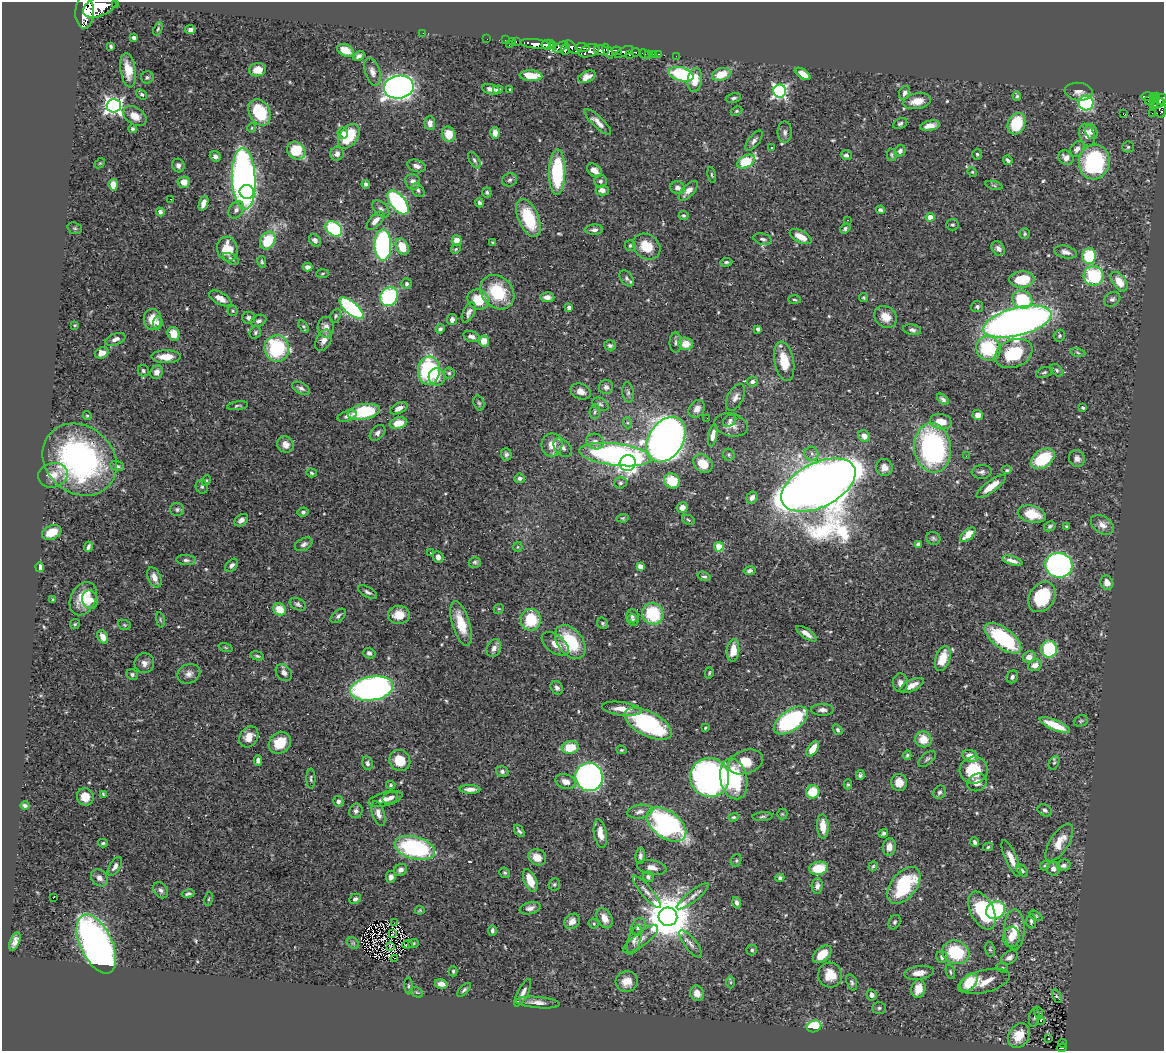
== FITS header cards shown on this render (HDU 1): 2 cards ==
NAXIS1  =                 1162
NAXIS2  =                 1049

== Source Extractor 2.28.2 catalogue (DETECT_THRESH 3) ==
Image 1162 x 1049 px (HDU 1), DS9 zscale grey, 1 PNG px = 1 image px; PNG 1166 x 1053 px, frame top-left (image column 1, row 1049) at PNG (2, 2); each listed source drawn as its Kron ellipse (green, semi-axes under 4 px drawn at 4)
Background 0.831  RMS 0.03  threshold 0.0895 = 3 sigma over >= 5 px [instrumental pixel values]
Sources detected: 551; of the 551, the 500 brightest by FLUX_AUTO listed and drawn (51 fainter detections omitted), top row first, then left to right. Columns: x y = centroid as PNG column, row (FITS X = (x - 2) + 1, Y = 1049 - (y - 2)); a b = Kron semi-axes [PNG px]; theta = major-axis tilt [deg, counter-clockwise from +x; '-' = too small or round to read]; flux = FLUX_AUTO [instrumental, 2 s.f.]
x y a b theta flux
115 4 3 3 - 65
100 6 18 9 23 2900
85 12 16 9 89 3700
158 29 7 4 68 3
190 30 5 4 - 7
423 33 2 2 - 5
134 37 4 3 - 6.1
487 39 2 2 - 6.1
505 40 3 2 - 17
512 41 4 3 - 17
516 41 3 2 - 23
535 44 15 4 -6 840
509 45 3 2 - 37
548 45 6 5 - 530
553 45 3 3 - 200
111 46 4 3 - 3.6
561 47 8 4 30 250
572 47 8 4 -47 530
582 47 7 4 -2 250
566 49 6 4 67 230
345 50 9 5 -24 34
602 50 8 5 -9 1100
589 51 10 6 21 580
608 51 8 4 -60 580
617 51 5 4 - 440
624 52 10 4 25 490
636 52 4 3 - 85
644 54 5 4 - 25
653 54 3 2 - 24
658 54 3 2 - 15
629 55 3 3 - 44
649 55 2 2 - 6.4
359 56 6 3 32 6.1
676 56 2 2 - 6.6
128 70 17 7 -81 29
257 70 8 6 10 29
372 72 14 7 -73 12
681 74 12 7 -16 170
721 74 10 6 19 46
803 74 8 4 -36 18
531 76 11 5 -3 41
147 77 6 6 - 4
587 77 9 5 23 13
695 80 12 7 81 32
399 87 15 11 9 1300
491 89 9 5 -15 9.6
498 90 5 4 - 6.5
510 90 3 3 - 2.6
780 91 6 6 - 490
1078 92 14 9 -5 12
905 93 7 5 66 7.2
142 94 6 4 -37 3.7
1017 96 5 4 - 3.1
1147 96 7 3 1 130
1153 97 4 3 - 94
733 98 8 4 12 4.6
1161 99 6 4 42 170
917 101 14 7 9 24
1148 101 3 2 - 3.8
1154 101 8 3 73 76
1086 103 7 7 - 280
1158 104 7 3 38 240
114 106 7 6 - 770
1160 107 10 6 -79 160
736 111 6 4 26 3.2
259 112 14 10 -62 110
1123 113 3 2 - 17
1152 113 2 2 - 10
135 116 13 8 -34 20
598 122 17 5 -43 14
430 123 7 5 -88 12
900 123 7 5 24 4.6
1016 124 11 8 69 61
930 126 10 5 11 15
252 128 4 4 - 2.3
132 129 4 4 - 4
1091 131 7 6 - 10
785 132 11 7 89 6.8
343 133 5 5 - 6.8
495 133 6 4 89 10
449 134 8 6 -68 33
1087 135 11 7 -71 19
349 136 14 9 54 79
754 141 12 5 53 7.7
772 147 3 3 - 5.5
1128 147 5 5 - 3.4
1077 149 9 6 52 8.4
296 151 10 8 -35 74
900 151 6 5 - 6.7
337 154 7 6 - 9.2
977 154 5 4 - 3.1
846 155 5 5 - 6.4
892 155 6 4 -79 3.4
215 156 6 5 - 6.9
1066 158 8 7 - 11
474 160 9 4 -60 4.8
1008 160 5 3 - 5.1
746 161 9 6 30 87
1094 162 17 15 81 230
100 163 6 4 42 2.6
178 165 7 6 - 7.4
416 166 10 6 -17 9.4
594 170 8 6 -39 13
557 172 23 8 89 160
972 172 5 4 - 2.4
712 175 8 4 -79 3.2
244 179 31 12 -87 1100
510 180 7 6 - 5.5
600 181 6 6 - 4.7
184 182 6 6 - 17
413 182 8 7 - 10
366 184 4 4 - 4.6
113 185 6 4 -85 25
994 185 9 3 -14 3.4
678 188 7 6 - 10
418 190 7 5 -47 4.9
602 190 6 5 - 11
688 191 12 5 47 15
247 192 7 7 - 300
487 192 5 5 - 3.6
171 199 3 2 - 5.7
398 202 14 7 -50 320
204 203 8 4 70 13
479 203 4 4 - 5.4
381 209 10 6 -45 6.8
236 210 9 6 56 8.6
880 210 4 4 - 3.8
160 212 4 4 - 6.9
684 216 5 4 - 3.1
930 217 4 4 - 29
528 218 20 10 -67 110
847 220 3 2 - 2.2
375 221 11 5 46 14
952 225 6 5 - 3.6
75 228 7 5 -20 3.7
334 229 9 6 -36 200
845 229 5 4 - 4.1
594 230 9 5 3 7.6
1025 234 5 5 - 3.5
801 237 12 6 -28 28
763 239 9 5 -16 5.3
315 240 6 5 - 9
457 240 5 5 - 17
268 241 9 7 61 68
493 243 4 3 - 2.6
383 245 16 8 -89 340
630 246 5 5 - 3.4
402 247 8 6 -65 40
647 247 15 12 -35 43
998 248 7 6 - 7.8
227 249 12 10 -77 42
456 249 5 4 - 2.6
1065 252 11 6 -14 9.3
1089 256 8 7 - 100
231 259 8 4 -30 4.8
262 262 6 4 -79 3.2
726 262 6 4 6 3.9
308 267 5 4 - 8.1
323 273 6 3 2 2.6
1094 276 10 10 - 130
627 278 9 6 -54 6.6
1022 280 12 8 4 61
1119 282 11 6 -53 31
406 284 5 5 - 4.5
497 292 19 15 -47 94
389 297 10 8 54 180
547 297 7 5 -3 9.9
220 298 12 6 -29 17
864 298 5 4 - 3.2
1112 299 8 6 34 6.2
478 300 11 10 - 58
794 300 6 3 -2 2.5
1022 300 10 9 - 100
977 307 6 5 - 4.2
351 308 15 6 -40 290
569 308 4 4 - 6.3
232 311 5 5 - 3
469 312 11 5 64 8.9
335 316 7 5 65 3.5
886 317 12 10 -37 26
249 318 6 6 - 7.3
152 319 10 8 -82 35
452 320 5 5 - 8.4
258 321 8 5 24 6.2
1017 322 35 14 14 1900
158 323 6 4 84 6.3
75 325 3 3 - 2.4
304 327 7 4 -55 3.2
326 327 10 8 85 14
440 329 5 4 - 4.2
758 329 4 4 - 5.2
912 330 9 5 -8 6.5
255 332 6 5 - 3.8
173 334 7 6 - 30
1059 336 6 5 - 3.6
472 337 8 5 -17 8.7
115 339 10 5 20 11
324 340 11 7 61 13
484 341 5 5 - 28
676 343 10 6 -90 6.1
686 344 7 6 - 27
610 345 6 5 - 4.3
277 348 13 12 - 150
988 348 12 12 - 130
1078 352 8 4 -11 3.5
102 353 7 5 20 19
1014 353 19 13 21 100
166 357 14 6 0 26
784 361 20 9 -79 47
1057 370 7 5 -44 3.9
143 371 6 5 - 4
429 371 14 11 84 220
156 372 7 6 - 11
1044 372 8 5 18 3.9
449 373 5 5 - 3.9
437 377 9 8 - 17
752 382 5 5 - 5.9
606 387 7 7 - 7
301 388 10 5 -27 6.9
581 391 10 7 -24 13
628 392 10 5 -82 4.9
736 397 14 7 62 11
943 399 7 4 -43 6.7
479 403 7 5 -73 3.6
600 404 8 5 -30 5
237 406 10 4 9 3.5
399 408 9 5 26 13
1083 408 4 3 - 3.3
697 409 9 7 54 12
364 412 16 7 10 130
595 412 7 5 85 4.2
978 415 5 5 - 16
87 416 5 4 - 2.5
347 416 10 5 19 6.8
707 418 2 2 - 2.6
730 421 7 5 35 4.5
941 422 11 7 -11 31
398 423 9 5 13 34
628 423 5 3 - 3.1
731 425 17 11 -14 19
377 433 9 6 45 7.4
713 435 11 4 79 13
864 436 6 5 - 13
666 440 24 17 57 1700
595 442 9 7 -25 9.6
285 444 8 8 - 16
552 445 11 10 - 26
563 448 11 7 -44 9.9
933 448 25 18 -83 430
506 454 6 5 - 4.9
811 454 7 7 - 7.7
615 455 36 11 -7 540
729 455 6 5 - 4
966 456 3 2 - 2.3
1077 458 9 8 - 10
1043 459 13 8 36 94
79 460 39 33 -40 520
628 463 8 8 - 480
703 464 10 8 -38 43
117 466 7 5 -17 4.9
884 467 8 8 - 12
1007 470 5 4 - 3
982 472 10 7 2 7
311 473 5 4 - 3.2
53 475 15 12 13 24
520 478 5 5 - 4.9
206 480 5 4 - 2.8
672 481 8 7 - 50
620 483 6 5 - 4
818 485 40 22 26 11000
991 486 17 5 37 31
202 487 7 6 - 4.6
752 497 6 5 - 9.5
682 508 5 5 - 12
177 509 7 6 - 4.6
303 512 5 4 - 5
1032 514 14 8 -14 47
623 518 6 4 10 2.7
241 520 8 5 37 7.8
688 520 6 4 -24 3
1102 525 12 8 -34 14
1050 526 6 4 28 4.5
1066 526 3 3 - 2.4
52 532 10 7 22 32
968 535 9 5 44 28
933 538 7 6 - 4.7
304 544 9 6 27 6.8
918 544 4 4 - 6.9
88 547 5 3 - 5.9
518 547 5 4 - 2.5
719 547 4 4 - 75
430 553 3 2 - 3.7
438 557 6 5 - 12
186 560 10 5 -4 5.8
1012 561 10 4 -16 11
475 562 6 5 - 3.8
232 565 8 5 46 5.9
1059 565 14 12 -15 560
640 566 4 4 - 25
40 567 5 4 - 14
750 571 6 4 11 5.8
704 576 6 4 -19 4.8
154 577 11 6 -65 14
1107 583 7 6 - 14
368 592 10 5 -29 5.9
1042 597 16 12 56 110
83 599 17 12 63 49
53 600 3 3 - 2.5
90 600 9 7 -67 14
298 604 9 5 -27 4.9
279 609 7 6 - 37
499 609 5 4 - 2.6
653 614 11 10 - 110
399 615 11 9 6 30
338 616 9 5 42 5.7
632 616 6 6 - 5.4
160 620 8 3 -80 2.8
531 620 11 10 - 79
633 620 6 5 - 5.6
461 623 23 8 -73 49
603 623 6 5 - 3.4
75 624 5 4 - 2.6
124 625 6 5 - 3
806 634 12 4 -35 13
103 637 7 5 -61 18
1003 638 21 10 -37 170
570 642 19 12 -53 110
555 644 15 8 -38 22
225 647 7 3 -19 2.4
494 648 9 7 67 11
1049 649 8 7 - 130
733 651 11 6 84 28
369 653 6 5 - 6.7
257 656 7 4 -16 3.5
1029 657 6 5 - 16
943 659 13 7 72 45
144 663 10 10 - 12
1035 665 7 5 27 14
284 673 9 7 -49 10
709 673 6 3 76 2.3
189 674 12 9 23 12
132 675 6 5 - 4.5
1012 677 6 5 - 5.6
900 683 9 7 88 9.7
912 685 13 5 26 18
557 688 7 6 - 5.7
372 689 22 12 9 880
622 709 20 6 -8 25
822 710 11 6 0 8.6
791 720 19 10 35 280
1081 721 7 5 21 3.3
648 724 26 12 -27 250
1055 725 16 5 -23 48
705 728 4 4 - 2.3
838 730 6 4 -57 4.6
249 737 11 8 55 21
923 739 8 8 - 32
280 743 12 10 40 45
570 748 8 6 9 49
813 749 9 4 55 24
621 750 5 4 - 2.4
907 755 5 4 - 2.7
970 756 8 6 -20 19
927 759 10 5 39 4.9
400 760 11 10 - 43
258 761 5 4 - 7.2
745 762 18 11 18 46
367 763 7 5 -78 6
1054 763 7 5 63 3.2
974 770 14 13 - 67
502 772 6 5 - 5.6
860 775 5 4 - 4.2
589 777 14 13 - 770
710 777 20 19 - 790
311 779 10 4 90 3.9
734 779 21 13 -77 140
566 782 10 7 -22 15
899 782 8 8 - 19
977 782 10 8 31 13
848 784 5 4 - 2.9
391 785 5 4 - 3.2
470 789 10 4 -1 13
813 792 7 6 - 52
939 792 7 6 - 5.1
103 794 4 2 - 2.5
85 797 9 8 - 28
390 798 8 5 23 8.1
385 799 17 7 15 15
338 802 5 5 - 6
25 805 4 4 - 4.2
1045 810 7 5 -28 5.3
356 811 7 6 - 6.2
640 812 13 6 9 10
378 814 13 6 -73 13
782 814 5 5 - 2.4
733 817 5 4 - 2.4
763 817 10 3 4 3.7
666 825 22 13 -36 380
823 826 12 6 -87 28
519 831 7 3 -55 4
883 833 5 3 - 4.5
600 834 14 6 -80 21
975 842 5 4 - 5.1
103 843 5 4 - 2.8
1059 843 21 9 59 34
889 847 9 6 84 16
988 847 5 3 - 3.5
415 848 21 11 -15 250
640 856 8 4 86 6.2
537 857 9 7 -31 22
1011 859 20 5 -66 19
736 860 6 5 - 3.3
1064 865 7 5 14 7
115 866 10 5 58 8
873 866 5 4 - 3
1045 866 5 4 - 2.9
652 867 14 7 -10 14
819 868 9 6 9 51
1053 869 7 7 - 9
400 870 7 5 30 9.8
1022 870 7 4 -49 3.5
505 873 5 5 - 3
391 877 6 5 - 8.5
648 877 5 5 - 5.7
99 878 9 7 -43 10
780 878 4 4 - 5
530 880 12 6 -68 35
554 884 6 5 - 3.6
904 885 21 12 52 160
817 886 8 5 84 7.6
161 890 9 6 -53 7.3
647 892 21 5 -50 13
188 894 6 4 11 5
693 896 20 5 38 12
53 898 4 2 - 22
209 899 7 3 81 2.5
355 899 6 5 - 4.9
737 903 6 4 -75 6.3
530 908 11 6 15 9.2
420 910 5 4 - 2.3
982 910 20 11 -64 150
996 910 10 8 33 160
1036 916 7 4 -30 3
668 917 9 9 - 9100
604 918 11 7 -61 22
572 921 8 7 - 13
1031 921 7 5 -86 4.9
895 922 7 5 63 3.9
394 923 2 2 - 3.6
594 924 5 5 - 3.2
638 927 9 6 65 9.6
1015 929 20 10 90 32
492 931 5 4 - 5.1
393 933 4 2 - 2.8
1011 937 10 8 84 18
641 939 21 7 37 15
634 940 15 6 73 9.5
15 942 10 4 68 10
353 943 6 5 - 3.9
414 943 6 4 22 2.9
96 944 32 16 -65 1100
408 944 5 2 - 6.9
691 944 17 6 -52 10
390 947 3 2 - 2.4
990 949 8 5 -80 3.1
752 950 5 5 - 4.8
956 952 14 11 -22 100
822 954 11 6 41 36
942 957 6 5 - 7.1
394 958 2 2 - 67
1009 958 9 6 31 8.6
1002 968 6 4 -23 2.9
453 971 5 3 - 3.2
950 972 7 3 -72 3
919 973 15 6 8 17
830 975 12 12 - 36
984 981 26 11 15 30
627 982 11 10 - 24
731 982 6 4 -90 2.5
852 982 8 5 -72 4.5
969 983 10 6 48 44
441 984 6 4 -14 14
409 986 8 3 -85 3.1
918 989 9 7 76 27
464 990 9 4 45 4.7
417 992 7 4 -31 3
523 993 15 5 63 9.9
697 993 8 6 -67 16
871 995 5 5 - 9.6
1057 996 7 4 -67 3.3
538 1003 22 5 -5 14
879 1008 7 5 1 4
1039 1013 6 4 -71 3.3
1034 1017 10 5 81 5.1
1041 1020 3 3 - 18
814 1026 7 6 - 98
1019 1036 13 10 60 32
1048 1039 3 2 - 2.5
1062 1043 4 3 - 9.7
1062 1048 5 3 - 31
At the frame edge (FLAGS 8, measured only in part): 1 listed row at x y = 85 12
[51 fainter detections neither listed nor drawn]